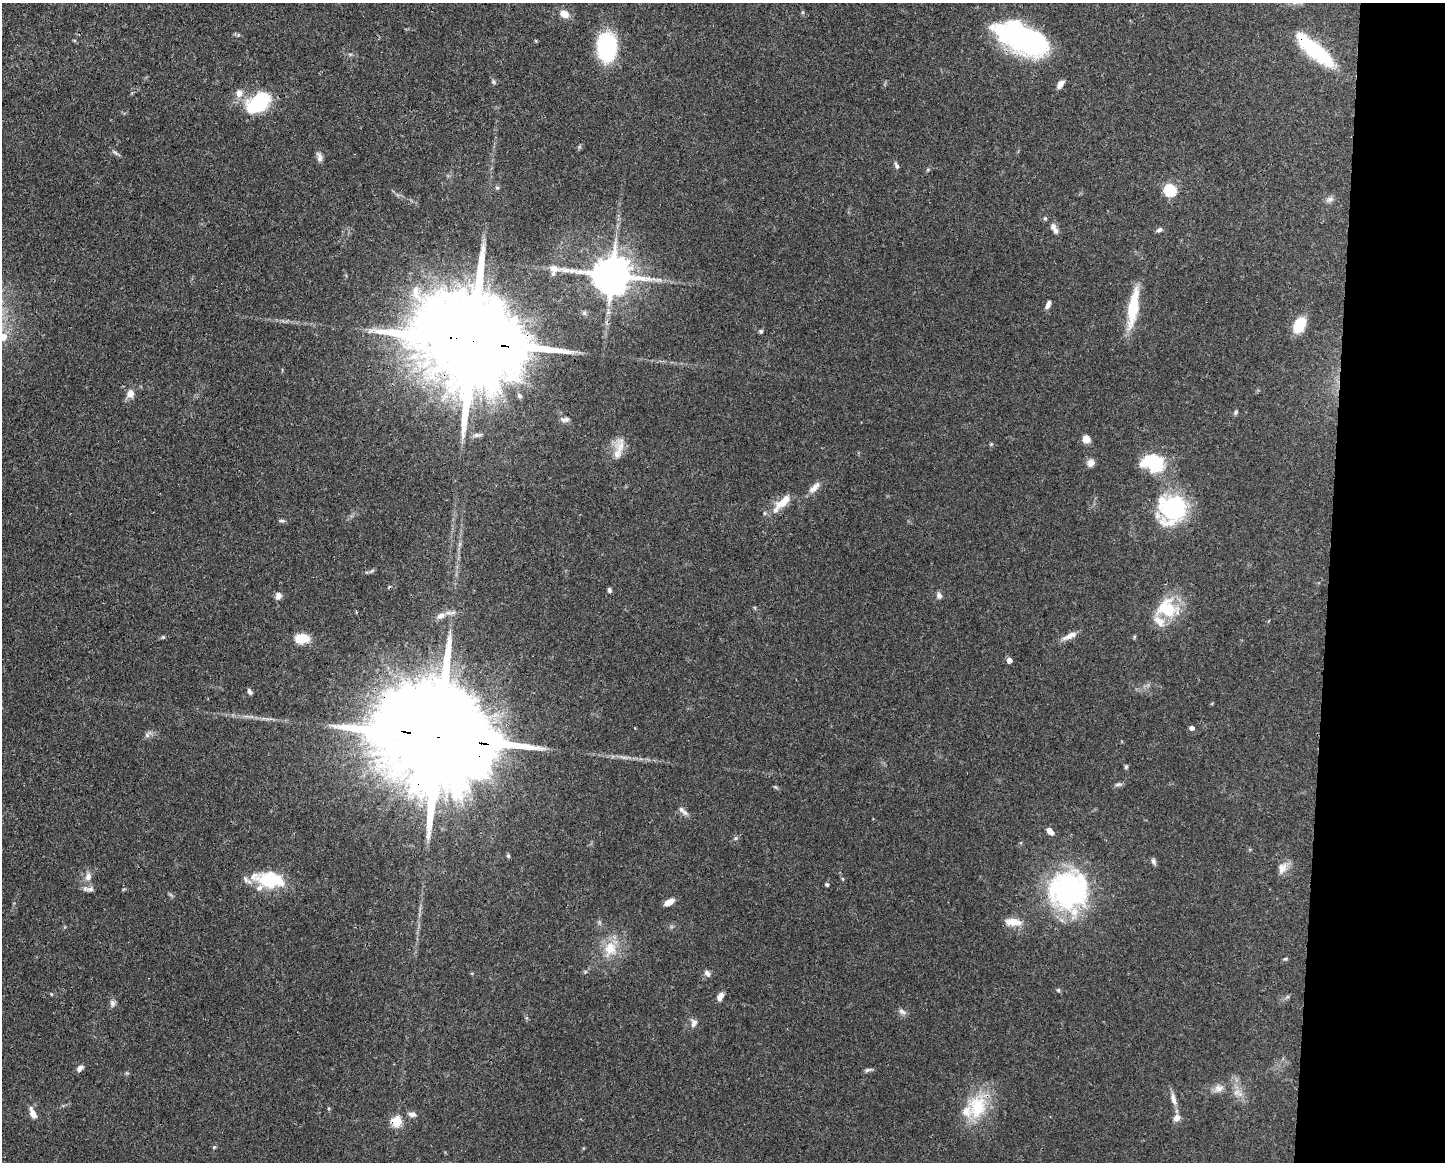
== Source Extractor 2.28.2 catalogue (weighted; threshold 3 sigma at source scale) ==
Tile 9 of 3 x 4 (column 3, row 3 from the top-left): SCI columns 3001-4443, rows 1166-2325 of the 4668 x 4652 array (HDU 1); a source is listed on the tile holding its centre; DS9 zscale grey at full resolution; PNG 1447 x 1164 px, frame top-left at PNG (2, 3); no overlay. Shown black and unused: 8% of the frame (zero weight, under 3 of 4 exposures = <1% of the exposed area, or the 3 px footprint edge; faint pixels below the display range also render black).
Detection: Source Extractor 2.28.2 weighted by HDU 2 'WHT'; one run over the whole footprint, this tile lists its part. Background 0.0443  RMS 0.0029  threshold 0.0129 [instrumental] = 3 sigma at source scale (4.5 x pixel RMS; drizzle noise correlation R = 1.50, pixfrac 1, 0.05/0.05 arcsec/px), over >= 5 px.
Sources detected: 100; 2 cosmic-ray / hot-pixel residue — not listed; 10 inside a brighter listed object's ellipse — not listed separately; the other 88 listed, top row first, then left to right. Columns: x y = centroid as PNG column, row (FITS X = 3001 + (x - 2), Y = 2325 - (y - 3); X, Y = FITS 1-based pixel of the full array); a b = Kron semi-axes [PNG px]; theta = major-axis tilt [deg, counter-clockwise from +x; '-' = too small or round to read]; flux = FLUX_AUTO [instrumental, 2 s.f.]
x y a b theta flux
564 14 10 8 -23 3
1022 38 55 25 -25 56
607 46 27 18 89 26
1315 50 44 12 -40 27
493 82 7 5 -69 0.53
1060 84 9 5 53 2
258 103 33 21 34 15
115 153 10 3 -40 0.59
319 157 14 6 -73 1.3
896 165 10 5 -63 0.69
497 188 6 5 - 0.48
1170 190 6 6 - 34
1330 199 11 7 14 1.1
1045 218 5 4 - 0.47
1055 230 10 7 -50 1.2
1159 230 7 5 32 0.84
612 275 14 10 -6 1000
1048 304 11 5 70 1.2
1133 308 50 12 81 11
1299 325 12 8 61 13
761 331 5 5 - 0.46
3 337 10 10 - 3.4
474 341 40 21 -10 11000
130 394 9 8 - 2.3
1236 412 8 5 60 0.5
565 419 11 6 9 1.1
477 435 12 5 3 1.1
1086 439 7 7 - 3
991 444 6 4 45 0.31
619 448 35 11 77 4.4
1091 463 10 9 - 1.5
1153 463 25 18 -12 15
814 487 20 8 47 2.2
784 501 27 10 42 5
1174 508 27 25 15 30
282 521 8 4 -12 0.56
372 571 10 3 40 0.45
609 590 5 4 - 0.66
939 595 7 6 - 1.1
278 596 10 7 75 1.3
1168 609 25 21 -12 14
452 613 10 5 3 1
441 616 13 8 34 1.8
1070 636 22 7 25 2.4
163 637 5 4 - 0.34
1134 637 6 3 72 0.34
302 639 15 9 3 5.5
1009 660 5 4 - 1.9
250 692 7 4 -57 0.8
1192 728 4 4 - 1.2
147 735 12 6 38 1
439 737 44 23 -10 13000
1126 767 6 5 - 0.44
1118 784 11 5 6 0.72
775 787 6 4 -43 0.39
681 809 11 7 -45 1.3
1050 831 9 5 -44 1.9
736 838 6 4 89 0.44
508 856 6 5 - 0.4
1153 861 8 6 -71 0.78
1282 868 16 11 66 2.5
88 877 11 8 76 1.8
270 879 35 19 -6 14
827 884 4 4 - 0.6
88 889 15 5 -5 1.1
1068 890 44 42 59 54
669 902 11 5 26 2.3
1013 922 21 9 -3 3.8
610 949 22 16 66 6.6
1285 959 5 4 - 0.37
707 973 8 6 -48 1.1
1058 990 5 5 - 0.44
51 994 5 3 - 0.26
720 997 10 6 62 1.7
112 1003 8 7 - 0.97
902 1012 10 7 -26 1.1
694 1023 12 8 76 1.5
80 1068 9 6 48 1.1
868 1070 11 5 13 0.74
1219 1088 14 10 12 2
1236 1092 10 9 - 1.9
1173 1099 18 7 -73 2
977 1107 38 25 69 14
33 1113 14 6 -66 2.5
412 1114 9 6 -7 1.3
1176 1118 9 8 - 1.7
397 1121 5 5 - 19
214 1147 5 4 - 0.36
Overlapping masked pixels (flux is a lower limit): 7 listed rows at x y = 1022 38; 1315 50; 612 275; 474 341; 439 737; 977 1107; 397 1121
Isophote crosses this tile's border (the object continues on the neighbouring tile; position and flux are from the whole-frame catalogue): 2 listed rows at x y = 1315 50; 3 337